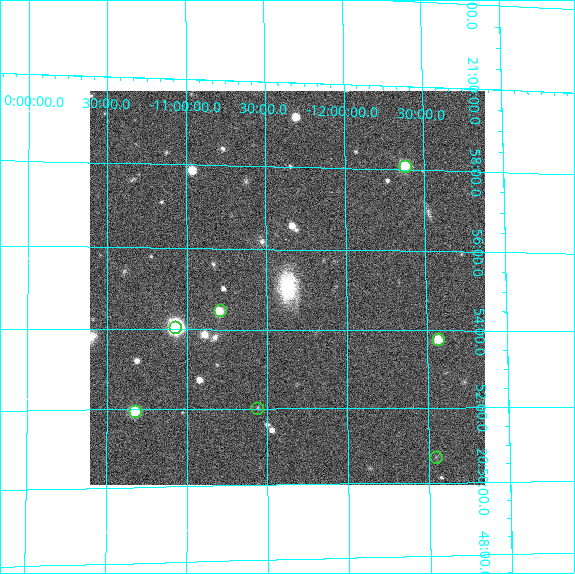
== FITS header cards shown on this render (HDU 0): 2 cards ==
NAXIS1  =                  395
NAXIS2  =                  394

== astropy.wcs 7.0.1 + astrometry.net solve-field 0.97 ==
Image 395 x 394 px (HDU 0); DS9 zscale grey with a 90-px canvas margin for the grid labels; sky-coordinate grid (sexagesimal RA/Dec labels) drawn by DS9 from the SOLVED WCS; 7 Tycho-2 reference stars matched to detected sources circled (green)
Header WCS: none
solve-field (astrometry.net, Tycho-2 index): SOLVED blind (the file carries no WCS)
Solved WCS: RA---TAN-SIP/DEC--TAN-SIP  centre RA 20:55:03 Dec -11:38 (313.76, -11.63 deg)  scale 22.6 x 21.9 arcsec/px (non-square pixels)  FOV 148.6' x 143.9'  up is +91 deg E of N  parity flipped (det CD > 0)
(file carries no celestial WCS; the grid is the blind solution)
Tycho-2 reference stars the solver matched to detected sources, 7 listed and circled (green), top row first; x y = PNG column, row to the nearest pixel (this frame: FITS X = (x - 90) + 1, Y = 394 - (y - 91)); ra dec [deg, ICRS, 3 dp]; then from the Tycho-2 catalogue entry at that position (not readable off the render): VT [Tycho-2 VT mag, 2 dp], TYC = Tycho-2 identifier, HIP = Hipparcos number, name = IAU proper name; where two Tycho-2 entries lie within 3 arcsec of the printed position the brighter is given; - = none
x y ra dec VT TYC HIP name
405 166 314.524 -12.381 9.02 5778-503-1 - -
220 310 313.623 -11.208 9.54 5761-1127-1 - -
175 327 313.513 -10.924 7.19 5761-1423-1 103162 -
438 339 313.443 -12.569 9.48 5765-1843-1 - -
257 408 313.003 -11.440 7.22 5765-2130-1 102994 -
135 411 312.989 -10.676 9.74 5761-948-1 - -
436 457 312.674 -12.545 5.99 5765-2132-1 102891 -